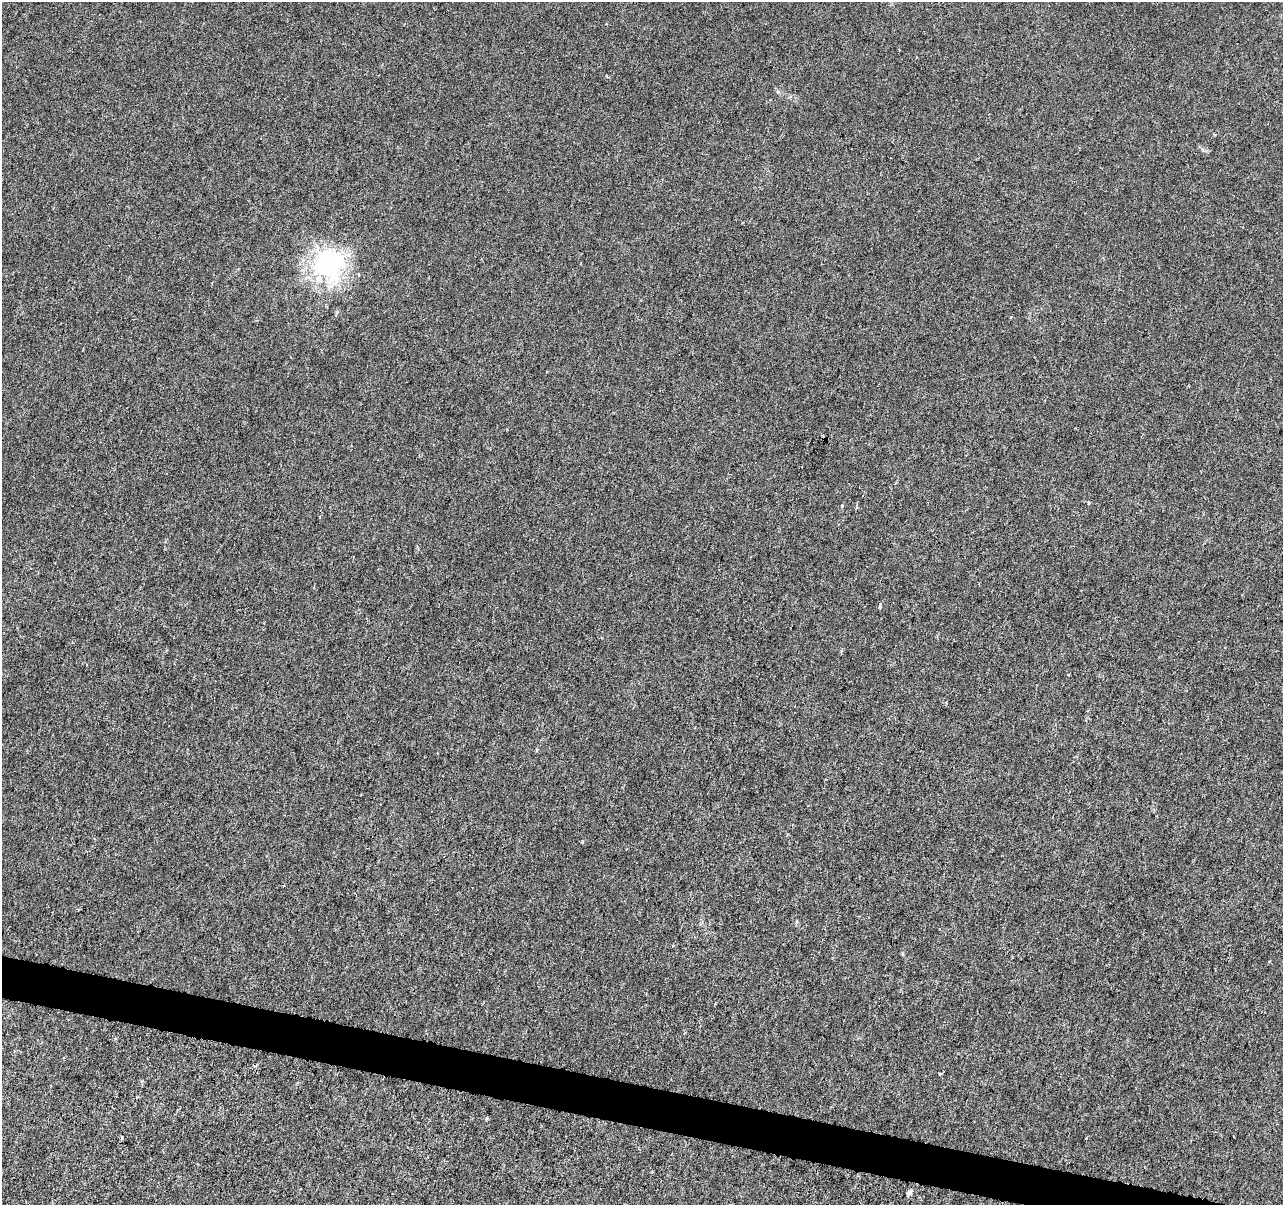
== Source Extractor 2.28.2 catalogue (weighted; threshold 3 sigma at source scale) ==
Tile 6 of 4 x 4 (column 2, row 2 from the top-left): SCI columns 1289-2569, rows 2688-3890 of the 5130 x 5314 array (HDU 1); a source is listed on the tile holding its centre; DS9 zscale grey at full resolution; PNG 1285 x 1207 px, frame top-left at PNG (2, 2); no overlay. Shown black and unused: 3% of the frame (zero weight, under 3 of 6 exposures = <1% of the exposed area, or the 3 px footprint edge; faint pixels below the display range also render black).
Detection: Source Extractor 2.28.2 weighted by HDU 2 'WHT'; one run over the whole footprint, this tile lists its part. Background -1.39e-04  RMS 0.0012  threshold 0.0051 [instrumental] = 3 sigma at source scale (4.09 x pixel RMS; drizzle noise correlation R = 1.36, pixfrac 0.8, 0.0396/0.0396 arcsec/px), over >= 5 px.
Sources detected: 13; all 13 listed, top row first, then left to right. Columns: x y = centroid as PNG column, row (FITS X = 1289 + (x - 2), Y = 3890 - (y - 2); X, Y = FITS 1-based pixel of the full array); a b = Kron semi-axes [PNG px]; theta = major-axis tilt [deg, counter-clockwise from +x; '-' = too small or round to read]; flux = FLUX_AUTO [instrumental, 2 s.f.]
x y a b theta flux
606 24 3 2 - 0.075
607 76 5 3 - 0.11
1214 134 3 3 - 0.11
327 265 9 8 - 77
1088 503 5 3 - 0.13
842 506 4 4 - 0.11
880 607 7 3 84 0.13
537 749 5 3 - 0.11
582 842 5 3 - 0.11
796 922 6 4 71 0.13
122 1138 5 2 - 0.12
1086 1138 2 2 - 0.075
909 1193 8 4 52 0.29
Unlisted compact peaks at least as high as the median listed source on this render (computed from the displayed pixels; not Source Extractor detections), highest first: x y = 903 954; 1203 150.